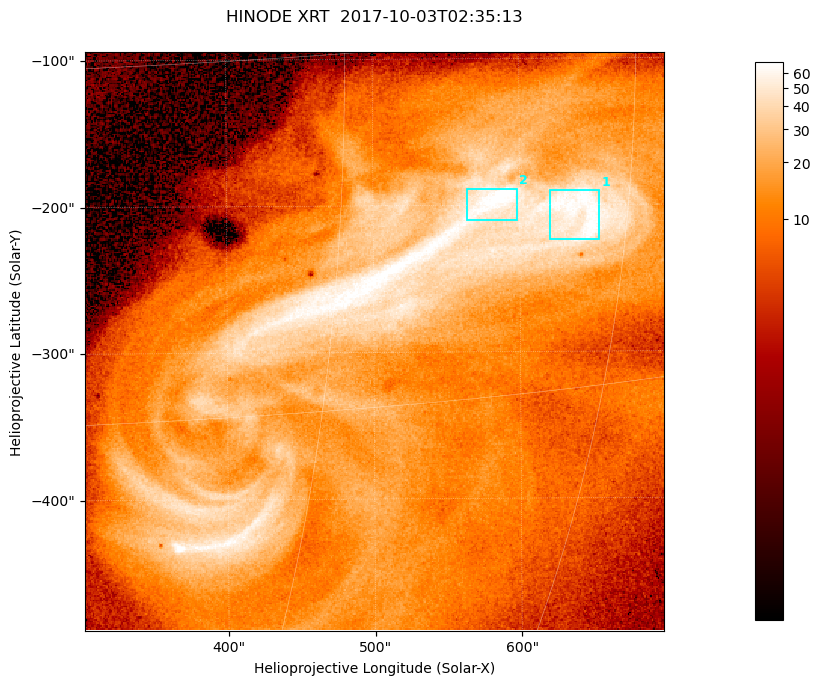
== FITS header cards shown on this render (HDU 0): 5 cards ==
TELESCOP= 'HINODE  '           /
INSTRUME= 'XRT     '           /
DATE_OBS= '2017-10-03T02:35:13.518' /
CTYPE1  = 'Solar-X '           /
CTYPE2  = 'Solar-Y '           /

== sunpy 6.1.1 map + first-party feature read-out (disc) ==
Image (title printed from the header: HINODE XRT  2017-10-03T02:35:13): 384 x 384 px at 1.03 arcsec/px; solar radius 958 arcsec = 932 px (partial field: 5.4% of the solar disc is inside the frame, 100% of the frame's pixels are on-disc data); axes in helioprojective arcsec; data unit not stated in the header (colour bar unlabelled)
Orientation: roll -0.357 deg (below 1 deg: not rotated)
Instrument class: DISC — disc imager (sunpy class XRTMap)
Bright regions (active regions / flare kernels): reference = the on-disc median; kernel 3 px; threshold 5 sigma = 48.7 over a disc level ~11.9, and >= 1.15x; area >= 147 px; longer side >= 5 px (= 5.1 arcsec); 2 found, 2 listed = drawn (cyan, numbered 1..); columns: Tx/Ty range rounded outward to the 5 arcsec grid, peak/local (2 s.f.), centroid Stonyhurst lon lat
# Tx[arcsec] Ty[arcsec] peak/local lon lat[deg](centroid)
1 620..655 -225..-190 6.1 +42 -7
2 560..600 -215..-185 7.2 +38 -7